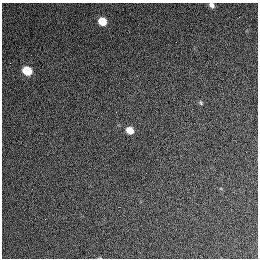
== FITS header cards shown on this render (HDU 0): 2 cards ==
NAXIS1  =                  256 / length of data axis 1
NAXIS2  =                  256 / length of data axis 2

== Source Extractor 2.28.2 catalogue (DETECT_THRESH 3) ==
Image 256 x 256 px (HDU 0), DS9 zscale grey, 1 PNG px = 1 image px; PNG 260 x 260 px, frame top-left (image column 1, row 256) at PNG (2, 3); no overlay
Background 1270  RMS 14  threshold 43.4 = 3 sigma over >= 5 px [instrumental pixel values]
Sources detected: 6; all 6 listed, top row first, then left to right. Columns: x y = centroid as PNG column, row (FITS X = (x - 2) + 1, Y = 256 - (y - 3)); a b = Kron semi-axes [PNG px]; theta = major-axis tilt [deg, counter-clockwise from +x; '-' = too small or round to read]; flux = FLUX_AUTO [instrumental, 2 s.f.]
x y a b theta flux
212 5 5 5 - 3700
102 21 6 5 - 22000
10 63 2 2 - 420
27 71 7 6 - 36000
201 103 6 4 -63 1400
130 130 6 5 - 14000
At the frame edge (FLAGS 8, measured only in part): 1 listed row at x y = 212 5